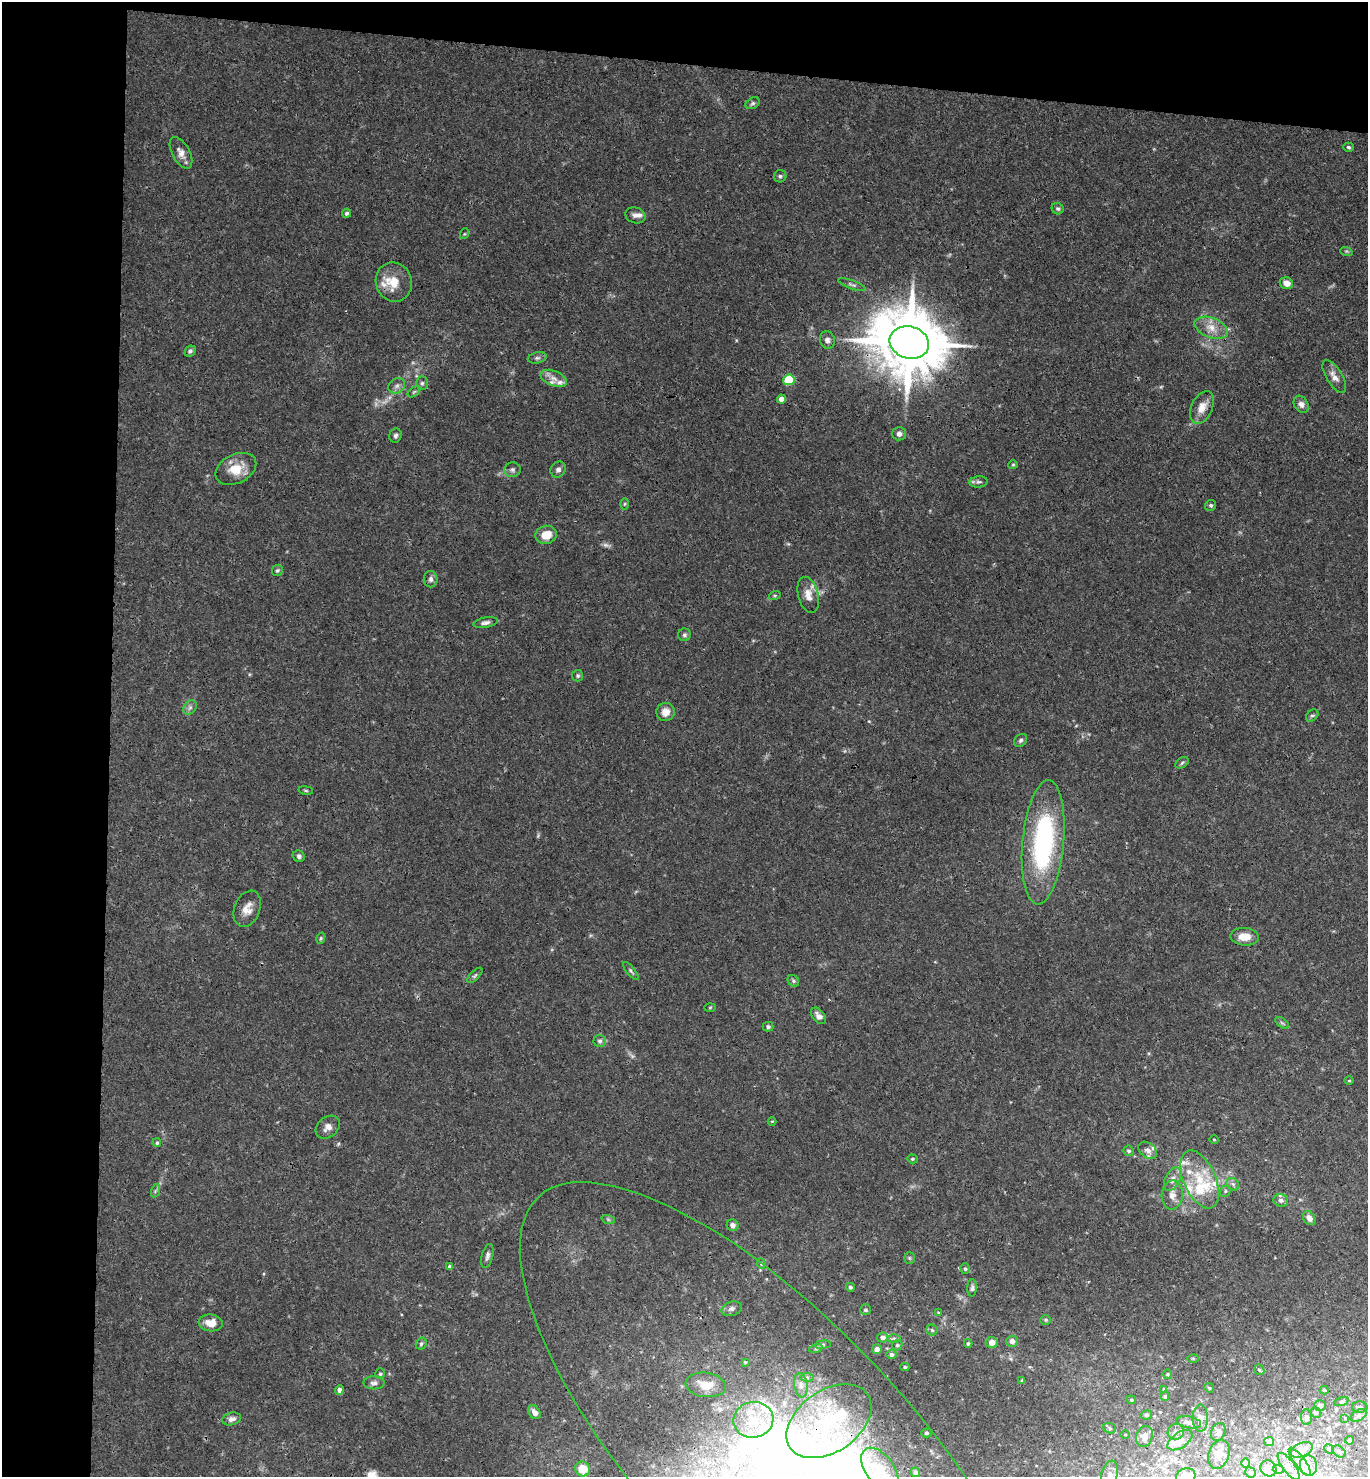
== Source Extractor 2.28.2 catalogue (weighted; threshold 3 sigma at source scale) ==
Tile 1 of 3 x 3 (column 1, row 1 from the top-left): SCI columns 160-1525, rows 2961-4435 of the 4515 x 4442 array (HDU 1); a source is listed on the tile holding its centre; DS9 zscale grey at full resolution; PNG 1370 x 1479 px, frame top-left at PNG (2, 2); each listed source drawn as its Kron ellipse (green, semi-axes under 4 px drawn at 4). Shown black and unused: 12% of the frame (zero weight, under 3 of 4 exposures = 6% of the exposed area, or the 3 px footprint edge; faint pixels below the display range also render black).
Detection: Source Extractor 2.28.2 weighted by HDU 2 'WHT'; one run over the whole footprint, this tile lists its part. Background 0.0368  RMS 0.0029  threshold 0.0132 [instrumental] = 3 sigma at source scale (4.5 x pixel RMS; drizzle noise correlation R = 1.50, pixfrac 1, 0.05/0.05 arcsec/px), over >= 5 px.
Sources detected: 184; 3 too faint to see at this stretch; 1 inside a brighter object's white glare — neither listed nor drawn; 19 inside a brighter listed object's ellipse — not listed separately; the other 161 listed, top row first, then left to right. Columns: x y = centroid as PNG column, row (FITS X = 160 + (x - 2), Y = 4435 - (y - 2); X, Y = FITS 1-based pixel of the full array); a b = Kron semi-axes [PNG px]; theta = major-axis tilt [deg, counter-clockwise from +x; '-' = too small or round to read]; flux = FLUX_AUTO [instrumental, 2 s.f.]
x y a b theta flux
753 103 7 5 30 0.61
1348 147 5 4 - 0.55
181 153 17 9 -61 2.4
780 176 6 6 - 0.61
1058 209 6 5 - 0.56
347 213 4 4 - 0.65
635 215 10 8 -17 1.2
464 234 5 3 - 0.28
1346 251 6 4 -17 0.44
394 282 20 18 -71 6
1286 283 7 5 -18 2.5
852 285 14 4 -20 0.79
1211 328 17 10 -21 3.5
827 340 9 7 -73 1.1
909 343 20 16 -15 2800
190 351 6 4 44 0.62
537 358 9 5 13 0.71
1334 376 18 8 -59 2.2
554 378 14 7 -22 2.1
789 380 6 5 - 17
422 383 7 5 89 0.66
397 386 9 7 35 1.1
414 392 7 3 37 0.44
781 399 4 4 - 2.1
1301 404 9 7 -60 1.3
1202 407 17 10 65 3.2
899 434 7 6 - 1.2
395 435 7 6 - 0.8
1013 465 5 4 - 0.34
236 469 21 14 27 6
558 469 8 7 - 1.1
512 470 8 7 - 0.93
979 482 9 5 6 0.81
625 504 6 4 89 0.38
1211 505 6 5 - 0.55
546 535 11 9 17 4
277 570 6 5 - 0.5
431 579 8 7 - 0.96
775 595 6 4 18 0.37
808 595 18 10 -76 2.9
485 623 12 5 11 1
684 635 6 6 - 0.69
578 676 6 5 - 0.52
190 707 8 6 54 0.89
666 712 9 9 - 2.7
1312 715 7 5 43 0.59
1021 740 7 5 45 0.68
1182 763 7 4 31 0.5
306 790 7 3 -9 0.38
1043 842 62 20 85 48
299 856 6 5 - 0.86
247 909 19 12 69 3.3
1244 937 14 9 -4 4
321 938 6 4 73 0.38
631 971 11 3 -50 0.61
475 975 10 4 46 0.63
793 981 6 5 - 0.57
710 1007 6 4 2 0.32
818 1016 9 6 -49 1.6
1282 1023 8 4 -37 0.51
768 1027 5 5 - 0.57
600 1041 6 6 - 0.76
1349 1080 5 3 - 0.28
772 1121 4 3 - 0.25
328 1127 13 10 41 1.9
1214 1139 4 3 - 0.27
157 1143 4 4 - 0.49
1148 1150 10 7 -37 1.7
1129 1151 5 5 - 0.67
912 1159 5 4 - 0.38
1172 1179 13 7 64 1.9
1200 1179 31 16 -66 11
1233 1184 7 5 -44 0.81
155 1191 7 4 71 0.56
1225 1191 6 5 - 0.5
1172 1195 14 10 87 2.5
1281 1200 7 6 - 1
1309 1218 8 5 -54 1.7
608 1219 7 4 -19 0.51
733 1225 6 5 - 1.3
487 1256 12 5 74 1
909 1258 6 5 - 0.43
761 1264 5 4 - 0.4
450 1267 4 4 - 0.72
965 1269 5 4 - 0.52
850 1287 4 4 - 0.65
972 1288 9 5 89 0.75
732 1309 10 7 17 1.1
866 1310 5 5 - 0.54
938 1312 3 3 - 0.24
1046 1320 5 5 - 0.41
211 1323 12 8 -6 3.6
932 1330 5 5 - 0.54
882 1337 5 5 - 1.2
894 1338 6 4 1 0.6
1012 1341 6 5 - 1.5
992 1342 6 5 - 1.9
968 1343 4 3 - 0.45
421 1344 6 5 - 0.63
823 1345 8 4 8 0.63
897 1345 5 4 - 0.45
816 1348 7 4 18 0.53
877 1349 5 5 - 1.7
891 1354 5 4 - 0.95
1193 1358 6 4 0 0.41
745 1362 3 3 - 0.3
905 1367 4 4 - 0.43
1259 1370 6 4 -44 0.49
380 1374 5 4 - 0.44
1167 1374 5 3 - 0.29
807 1377 6 4 0 0.54
1022 1381 3 3 - 0.56
374 1383 10 6 0 1.1
706 1385 20 12 -8 4.7
801 1385 12 6 -83 1.4
1209 1388 5 4 - 0.39
1164 1389 3 3 - 0.23
339 1390 5 4 - 1.3
1324 1390 4 3 - 0.57
1165 1396 4 4 - 0.4
1131 1400 5 4 - 0.37
1341 1402 8 3 19 0.36
1320 1406 6 5 - 1.2
1360 1407 8 5 -1 0.88
535 1412 7 5 -53 1.6
1316 1412 5 5 - 0.82
1146 1415 6 4 12 0.51
1359 1415 9 5 31 0.95
1306 1417 8 5 90 1
1200 1418 13 7 89 2.2
1345 1418 4 4 - 0.23
232 1419 9 6 16 1.2
753 1420 20 18 12 9.8
829 1421 47 30 35 28
1189 1422 12 5 -11 1.3
1110 1428 6 5 - 0.56
1176 1432 8 7 - 1.3
1218 1432 9 7 68 0.93
926 1433 5 4 - 0.51
1125 1434 5 3 - 0.31
1144 1436 10 8 71 2.3
1180 1440 14 7 35 2.3
1350 1440 4 4 - 0.55
1269 1442 5 4 - 0.65
1329 1449 5 4 - 0.42
1302 1450 12 7 23 1.8
1339 1451 7 5 -38 0.7
1219 1454 15 10 71 2
782 1458 357 131 -47 340
1300 1462 17 5 -53 1.8
1246 1463 4 4 - 0.83
1289 1466 16 6 -53 1.7
1308 1466 10 8 -80 2.1
1268 1468 8 7 - 1.3
583 1469 8 7 - 5.2
880 1469 24 14 -53 7.6
1278 1469 5 3 - 0.36
915 1472 5 4 - 0.52
1250 1472 5 5 - 0.71
1109 1475 14 8 76 1.9
1186 1476 9 8 - 5.1
Overlapping masked pixels (flux is a lower limit): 5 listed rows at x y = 394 282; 909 343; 781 399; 829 1421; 782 1458
Isophote crosses this tile's border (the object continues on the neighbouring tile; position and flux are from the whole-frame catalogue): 3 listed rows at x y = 782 1458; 1109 1475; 1186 1476